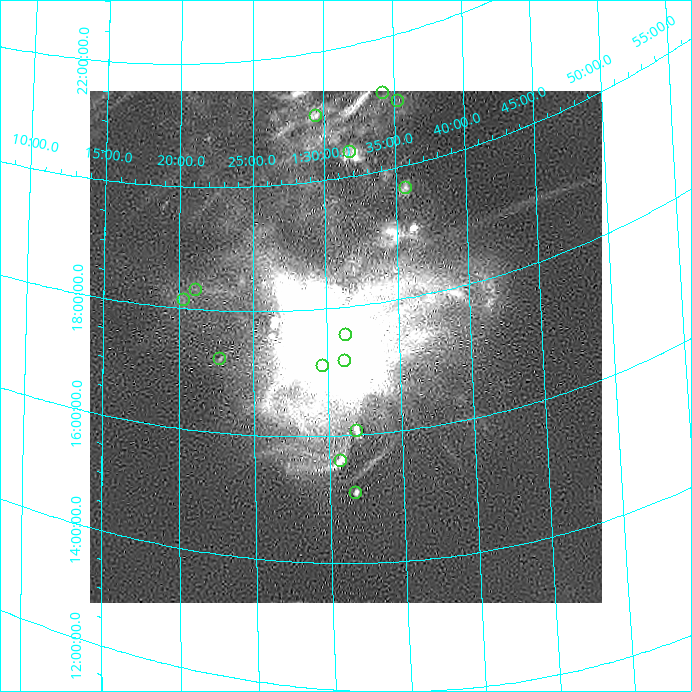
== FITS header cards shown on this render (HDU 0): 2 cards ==
NAXIS1  =                  512 / length of data axis 1
NAXIS2  =                  512 / length of data axis 2

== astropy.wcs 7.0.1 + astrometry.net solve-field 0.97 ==
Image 512 x 512 px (HDU 0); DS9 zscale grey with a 90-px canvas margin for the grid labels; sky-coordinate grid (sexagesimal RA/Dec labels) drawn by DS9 from the SOLVED WCS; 14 Tycho-2 reference stars matched to detected sources circled (green)
Header WCS: none
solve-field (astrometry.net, Tycho-2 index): SOLVED blind (the file carries no WCS)
Solved WCS: RA---TAN-SIP/DEC--TAN-SIP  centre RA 01:31:17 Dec +17:23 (22.82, +17.38 deg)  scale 59.3 x 56.1 arcsec/px (non-square pixels)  FOV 505.7' x 478.4'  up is +1 deg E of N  parity flipped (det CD > 0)
(file carries no celestial WCS; the grid is the blind solution)
Tycho-2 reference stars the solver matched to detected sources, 14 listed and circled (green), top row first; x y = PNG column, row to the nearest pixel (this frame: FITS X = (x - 90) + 1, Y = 512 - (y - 91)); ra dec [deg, ICRS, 3 dp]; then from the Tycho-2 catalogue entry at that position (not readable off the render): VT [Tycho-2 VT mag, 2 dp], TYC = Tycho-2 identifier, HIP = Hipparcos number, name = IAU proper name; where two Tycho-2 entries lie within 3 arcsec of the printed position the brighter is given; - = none
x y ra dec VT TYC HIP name
383 93 23.552 +21.177 8.87 1204-80-1 7317 -
398 101 23.831 +20.995 8.98 1204-162-1 7393 -
316 116 22.363 +21.023 9.28 1204-1414-1 6947 -
350 152 22.966 +20.375 9.12 1204-139-1 - -
406 188 23.940 +19.670 8.50 1201-201-1 7435 -
196 290 20.281 +18.315 9.02 1200-614-1 6316 -
184 300 20.088 +18.122 7.90 1200-1048-1 6265 -
346 335 22.830 +17.565 8.74 1201-139-1 - -
220 359 20.680 +17.197 7.22 1197-1420-1 6439 -
345 361 22.808 +17.152 7.61 1198-126-1 7081 -
323 366 22.426 +17.099 8.21 1198-1306-1 6969 -
357 431 22.979 +16.047 7.92 1198-413-1 7134 -
341 461 22.705 +15.604 8.81 1198-330-1 - -
356 493 22.937 +15.094 8.88 1198-461-1 7120 -